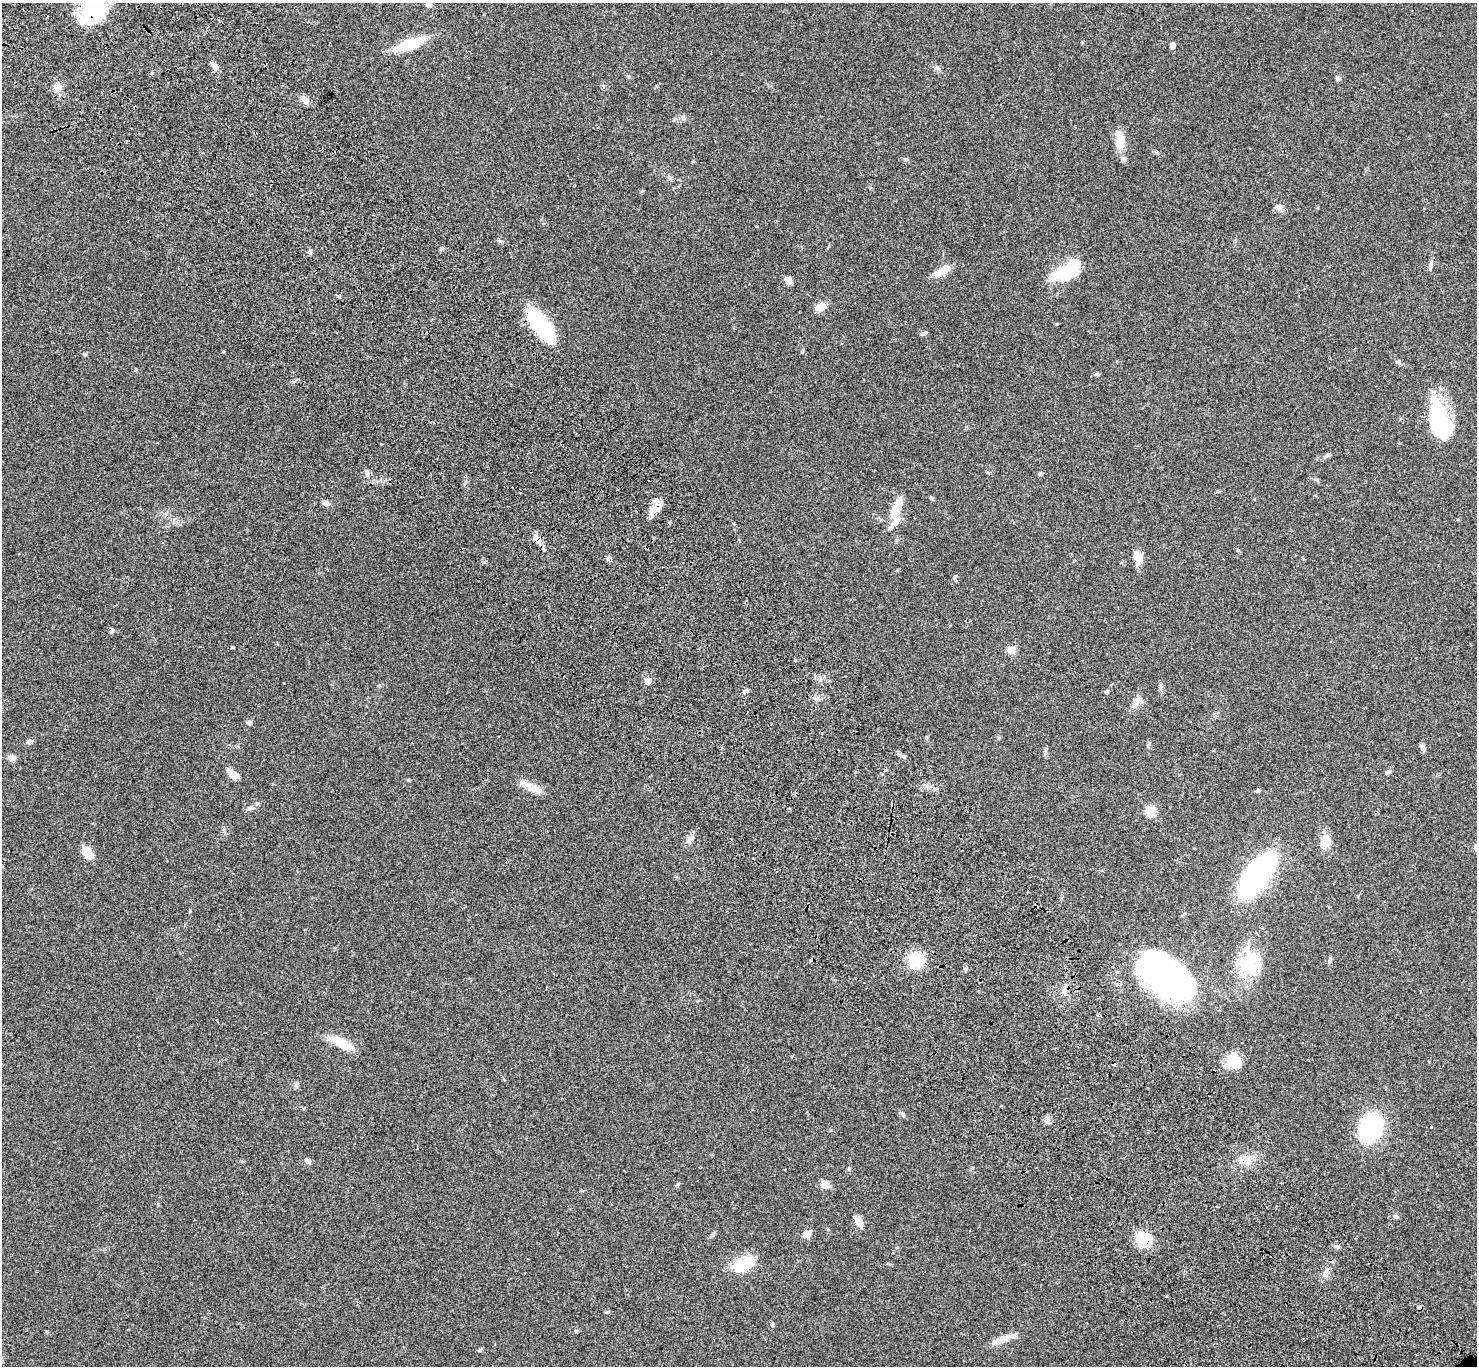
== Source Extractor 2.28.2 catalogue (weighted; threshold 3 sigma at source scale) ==
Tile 11 of 4 x 4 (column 3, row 3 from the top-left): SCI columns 3051-4525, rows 1607-2970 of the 6104 x 6081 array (HDU 1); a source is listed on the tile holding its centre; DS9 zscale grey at full resolution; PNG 1479 x 1368 px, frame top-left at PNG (2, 3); no overlay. Shown black and unused: <1% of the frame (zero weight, under 3 of 4 exposures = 6% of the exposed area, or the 3 px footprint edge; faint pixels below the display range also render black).
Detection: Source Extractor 2.28.2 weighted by HDU 2 'WHT'; one run over the whole footprint, this tile lists its part. Background 0.0494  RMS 0.0056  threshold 0.0251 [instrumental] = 3 sigma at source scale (4.5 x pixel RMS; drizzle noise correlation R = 1.50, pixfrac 1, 0.05/0.05 arcsec/px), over >= 5 px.
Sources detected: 94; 3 inside a brighter object's white glare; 1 cosmic-ray / hot-pixel residue — not listed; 2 inside a brighter listed object's ellipse — not listed separately; the other 88 listed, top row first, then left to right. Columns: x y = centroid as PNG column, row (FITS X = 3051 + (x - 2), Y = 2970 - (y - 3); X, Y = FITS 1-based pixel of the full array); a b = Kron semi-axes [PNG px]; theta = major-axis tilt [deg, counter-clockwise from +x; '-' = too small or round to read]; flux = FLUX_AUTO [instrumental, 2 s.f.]
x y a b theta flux
428 5 8 6 -2 1.6
93 9 33 27 66 42
409 44 38 11 21 19
1173 46 4 4 - 3.3
215 66 11 6 -53 2.1
1338 78 6 6 - 1.3
58 87 12 8 8 3
305 100 11 7 -49 3.1
683 117 7 6 - 1.5
1119 140 23 10 -87 8.3
905 159 6 4 -18 0.74
669 178 7 4 -2 0.98
1278 207 10 8 5 2.2
499 241 7 4 -32 0.82
310 252 6 5 - 1
1430 268 6 5 - 0.93
942 271 23 9 23 6.4
1062 273 32 17 10 19
788 281 8 7 - 3.4
821 307 10 8 20 6.4
541 324 33 12 -54 62
923 333 8 4 15 1.2
223 351 3 3 - 0.53
85 354 5 5 - 0.65
1399 363 8 5 -48 1.1
136 370 5 3 - 0.51
1096 374 6 5 - 0.94
1439 416 44 19 -78 44
1328 455 9 5 16 1.1
367 472 8 5 -71 1.3
1040 474 4 4 - 1.2
932 498 6 4 -45 0.72
326 503 8 5 -6 2.1
655 507 21 10 70 5.7
897 507 33 10 64 9.1
538 539 14 7 -46 3.1
1137 557 16 9 -72 6.6
955 576 6 5 - 0.89
232 647 4 4 - 0.51
1011 650 5 5 - 14
648 681 5 5 - 7.1
1160 687 13 4 -81 1.3
746 691 7 4 2 0.97
1106 692 5 4 - 1.2
817 699 7 5 1 1.5
1136 702 12 8 51 3.1
249 722 7 5 22 1.3
29 742 7 6 - 1.5
1148 745 9 3 69 0.76
1423 747 9 5 -61 1.7
902 756 8 3 -19 1.1
11 758 10 8 0 2.2
1388 772 7 5 32 1
233 774 14 7 -38 4.7
531 787 22 10 -29 6.5
1258 791 8 4 8 0.75
250 808 9 6 30 1.6
1150 811 5 5 - 33
689 840 11 6 42 2.4
1326 841 15 13 65 6.3
87 853 13 7 -52 9.4
1257 875 29 13 53 170
916 960 16 16 - 17
1330 960 10 3 81 0.95
1249 965 29 26 82 24
1165 975 50 31 -38 200
1064 991 11 6 86 2.3
341 1042 32 9 -27 11
1234 1061 20 16 9 13
296 1085 9 4 82 0.97
903 1114 9 5 -50 1.1
1048 1118 7 4 89 1.4
1371 1127 24 18 67 62
1245 1160 11 9 -62 4.1
308 1161 7 5 -34 2.1
849 1169 5 4 - 0.69
678 1184 6 4 46 0.74
824 1185 11 10 - 3.1
1396 1216 8 5 -13 1.1
858 1221 11 9 -56 3.5
807 1234 9 7 41 3.5
1143 1240 11 10 - 24
743 1265 27 12 25 17
1326 1272 13 6 61 2.9
772 1325 6 4 71 0.66
576 1331 5 4 - 0.52
1003 1339 21 9 22 5.6
480 1350 6 4 70 0.64
Overlapping masked pixels (flux is a lower limit): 5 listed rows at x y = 93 9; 541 324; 655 507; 538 539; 1143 1240
Isophote crosses this tile's border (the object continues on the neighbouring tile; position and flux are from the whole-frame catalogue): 1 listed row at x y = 93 9
Unlisted compact peaks at least as high as the median listed source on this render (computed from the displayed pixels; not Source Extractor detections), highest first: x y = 608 558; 112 631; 441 249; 713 1234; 1238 550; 1431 1127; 408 780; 937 67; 152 73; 606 1312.